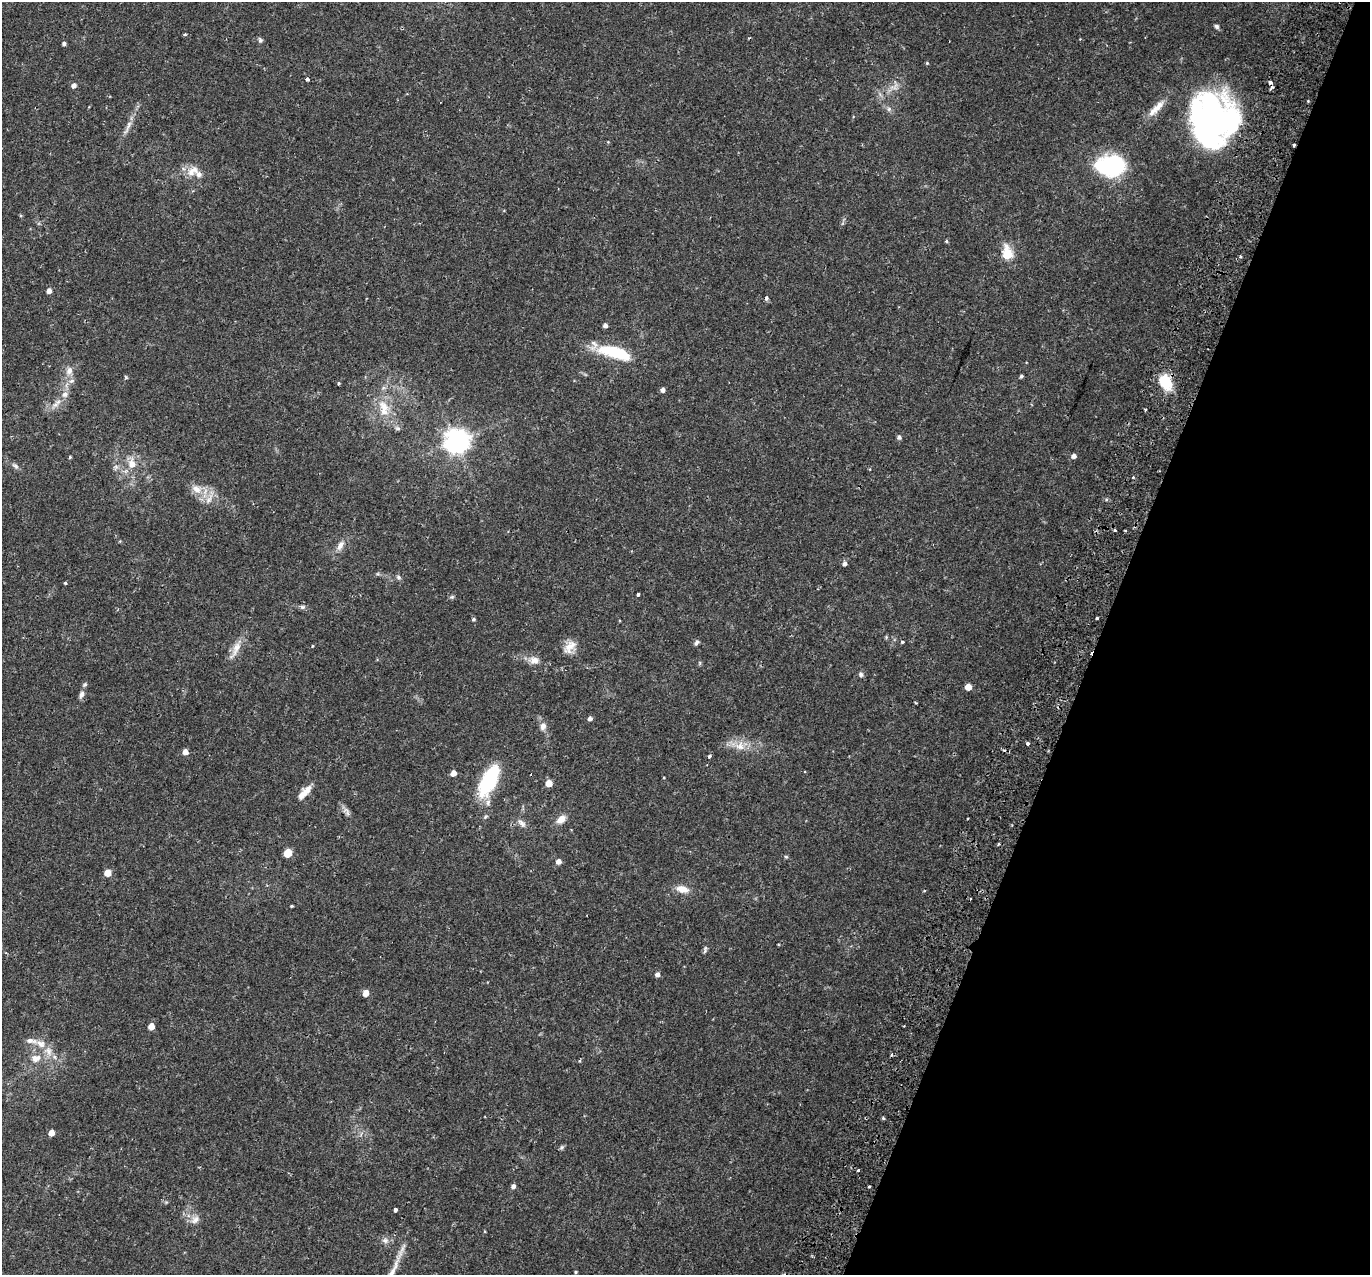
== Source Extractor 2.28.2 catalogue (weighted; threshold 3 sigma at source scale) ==
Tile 8 of 4 x 4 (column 4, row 2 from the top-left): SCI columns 4172-5539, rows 2843-4115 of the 5617 x 5745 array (HDU 1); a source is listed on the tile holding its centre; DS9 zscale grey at full resolution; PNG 1372 x 1277 px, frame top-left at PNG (2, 2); no overlay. Shown black and unused: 20% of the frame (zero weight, under 2 of 3 exposures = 5% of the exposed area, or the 3 px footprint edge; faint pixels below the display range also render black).
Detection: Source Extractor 2.28.2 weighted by HDU 2 'WHT'; one run over the whole footprint, this tile lists its part. Background 0.0342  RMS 0.0038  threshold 0.0171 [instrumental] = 3 sigma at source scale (4.5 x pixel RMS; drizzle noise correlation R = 1.50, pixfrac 1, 0.0396/0.0396 arcsec/px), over >= 5 px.
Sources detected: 120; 4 inside a brighter object's white glare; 9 cosmic-ray / hot-pixel residue — not listed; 6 inside a brighter listed object's ellipse — not listed separately; the other 101 listed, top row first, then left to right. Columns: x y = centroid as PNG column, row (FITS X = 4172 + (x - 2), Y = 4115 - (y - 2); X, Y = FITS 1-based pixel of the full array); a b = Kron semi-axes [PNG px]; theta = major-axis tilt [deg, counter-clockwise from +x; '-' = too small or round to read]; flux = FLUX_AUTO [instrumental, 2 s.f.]
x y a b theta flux
1217 26 7 6 - 0.84
185 34 4 3 - 0.44
260 40 8 5 -71 0.79
64 43 4 4 - 0.85
927 63 5 4 - 0.38
307 79 4 3 - 1.5
1270 83 4 3 - 2.6
74 86 6 5 - 1.5
893 87 16 6 27 2.6
1271 87 3 3 - 1
1308 101 3 3 - 0.3
1156 108 31 8 45 4.9
889 109 6 5 - 0.84
1211 122 51 25 -39 62
128 127 27 5 67 3
1294 145 3 3 - 0.74
1111 165 23 16 3 47
191 172 13 11 77 3.6
946 241 5 4 - 0.48
1007 254 7 5 -82 23
1240 257 3 3 - 1.8
49 291 5 4 - 1.9
766 298 4 3 - 1.4
605 325 5 4 - 1.4
615 352 39 13 -15 19
69 371 11 8 71 2.6
1021 376 4 3 - 0.7
72 381 8 6 21 1.1
1165 382 19 13 -63 10
339 383 4 3 - 0.62
663 390 4 4 - 1.4
65 394 9 8 - 1.8
55 405 11 7 45 2.2
384 408 27 12 -79 7.8
398 428 8 6 -3 0.82
899 437 5 5 - 1
456 441 8 8 - 350
1074 456 5 5 - 1.4
70 457 4 3 - 0.39
132 463 16 11 -84 4.7
15 466 10 5 -42 1.2
116 467 9 5 61 1.1
197 489 17 11 -30 4.5
340 545 15 7 58 2.6
845 563 5 5 - 1.3
398 577 7 6 - 0.89
65 583 3 3 - 0.46
638 594 3 3 - 2.5
452 597 7 5 20 0.62
302 607 8 5 13 0.87
1097 618 4 3 - 2.3
473 619 5 4 - 0.52
886 637 5 4 - 0.44
902 642 5 3 - 0.41
696 643 8 5 52 1
312 646 4 3 - 0.28
570 647 20 12 46 4.2
235 650 31 9 63 4.4
534 660 14 9 -3 2.9
861 674 7 6 - 0.89
968 687 5 5 - 4.1
81 694 11 6 65 1.6
915 703 4 2 - 0.39
590 718 5 5 - 1.1
543 726 11 8 77 2
1028 743 4 4 - 0.68
740 746 14 13 - 4.5
185 752 5 5 - 2.5
709 756 4 4 - 0.98
453 773 5 5 - 2.6
489 781 35 15 63 27
549 783 5 5 - 4.7
306 791 16 9 46 3.7
347 813 10 4 -77 1
561 819 12 8 40 3.3
522 823 15 7 -48 1.8
999 844 4 3 - 0.38
288 853 5 5 - 10
786 857 5 4 - 0.49
559 861 5 5 - 2.1
108 873 5 5 - 5.3
682 889 15 9 -14 4
292 906 3 3 - 0.37
705 950 11 4 77 0.81
657 974 5 5 - 1.4
366 993 5 5 - 3.6
151 1026 5 5 - 4
41 1044 16 10 -27 3.8
36 1058 16 11 13 4.3
883 1118 5 3 - 0.44
51 1133 5 4 - 3.1
561 1147 7 5 46 0.67
858 1170 3 3 - 1.7
513 1186 5 4 - 1.3
869 1186 3 2 - 0.43
166 1202 4 4 - 0.45
396 1209 3 3 - 5.4
195 1219 13 10 37 2.5
385 1241 9 7 9 1.5
394 1269 43 7 65 4.6
576 1272 4 3 - 0.41
Overlapping masked pixels (flux is a lower limit): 2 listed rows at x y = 1294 145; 1165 382
Isophote crosses this tile's border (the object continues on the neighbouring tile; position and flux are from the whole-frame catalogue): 1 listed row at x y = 394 1269